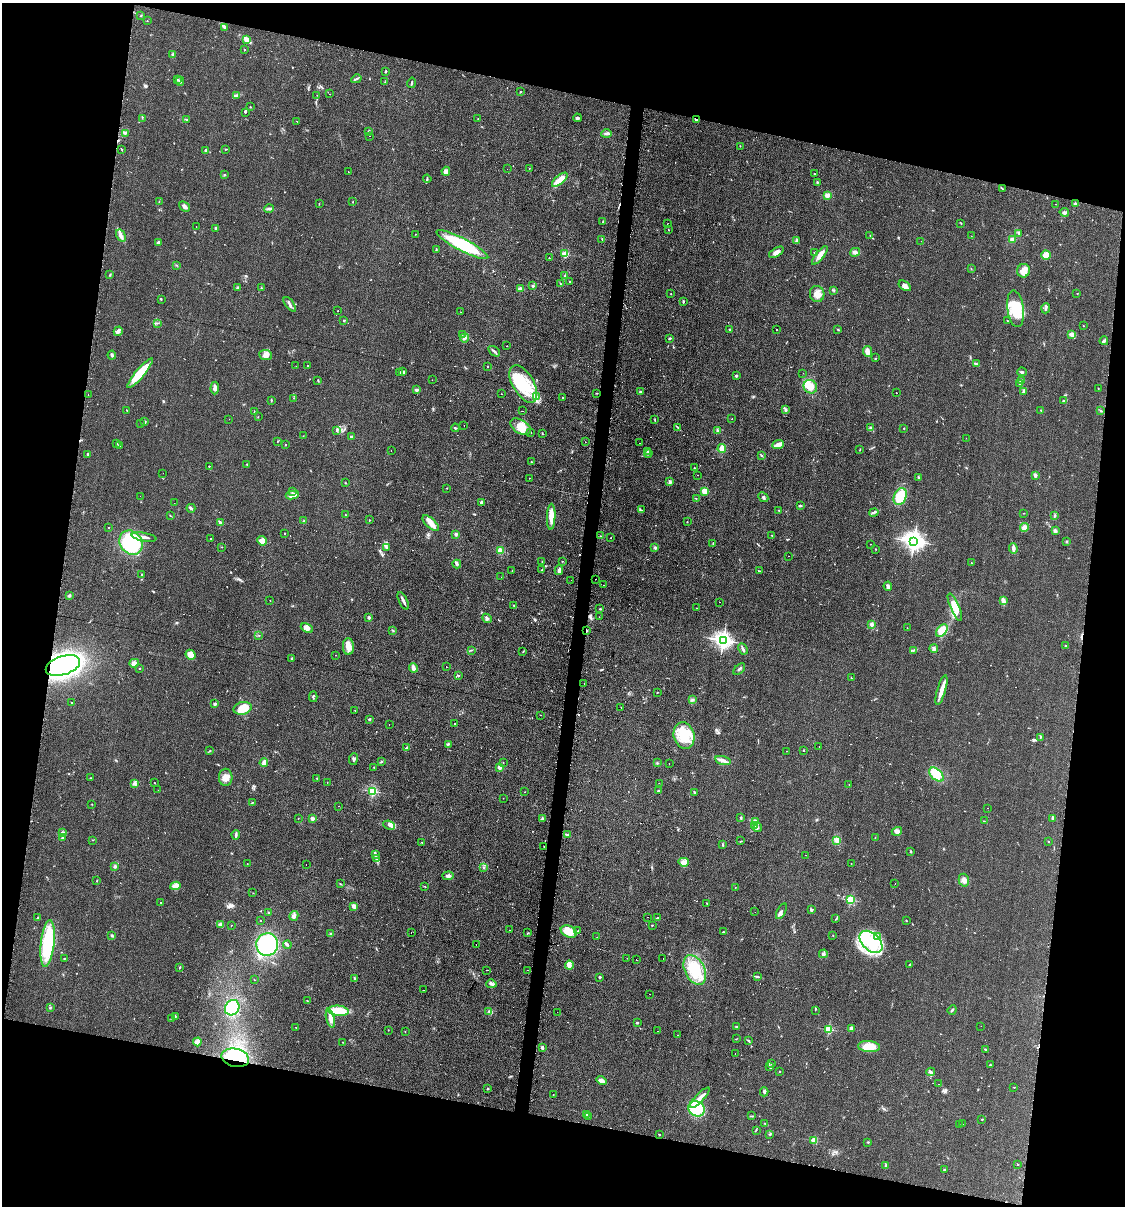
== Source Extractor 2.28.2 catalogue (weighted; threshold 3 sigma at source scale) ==
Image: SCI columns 123-4613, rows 1-4814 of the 4863 x 4814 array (HDU 1 of 3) = the unmasked area's bounding box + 8 px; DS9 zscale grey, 4 x 4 block average (1 PNG px = mean of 4 x 4 image px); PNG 1127 x 1208 px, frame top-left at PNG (2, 3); each listed source drawn as its Kron ellipse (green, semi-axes under 4 px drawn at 4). Shown black and unused: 25% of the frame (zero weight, under 2 of 3 exposures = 2% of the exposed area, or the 3 px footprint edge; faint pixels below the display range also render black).
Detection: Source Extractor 2.28.2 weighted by HDU 2 'WHT'. Background 0.098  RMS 0.011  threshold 0.0502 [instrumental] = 3 sigma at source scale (4.5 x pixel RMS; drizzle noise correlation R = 1.50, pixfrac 1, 0.05/0.05 arcsec/px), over >= 5 px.
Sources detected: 694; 1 too faint to see at this stretch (4 x 4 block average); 4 inside a brighter object's white glare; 52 cosmic-ray / hot-pixel residue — neither listed nor drawn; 6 coinciding with a brighter row at this scale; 28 inside a brighter listed object's ellipse — not listed separately; of the other 603, all 500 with FLUX_AUTO >= 1.84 (the completeness limit of this list) listed and drawn (103 fainter detections not listed), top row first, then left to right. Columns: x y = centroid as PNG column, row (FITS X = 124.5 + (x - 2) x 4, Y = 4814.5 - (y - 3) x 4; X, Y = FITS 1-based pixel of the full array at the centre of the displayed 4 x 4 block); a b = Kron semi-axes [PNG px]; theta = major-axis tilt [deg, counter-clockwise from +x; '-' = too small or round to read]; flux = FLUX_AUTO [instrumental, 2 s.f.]
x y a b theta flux
140 16 2 2 - 4
147 21 2 2 - 3
224 28 2 2 - 5.7
246 40 3 2 - 10
245 49 2 2 - 4.8
173 54 3 2 - 7.2
386 71 3 2 - 4.9
356 79 5 2 - 11
177 80 3 2 - 4.3
180 81 4 2 - 9.8
385 82 3 2 - 3.6
412 83 5 2 - 9.5
521 92 2 2 - 2.3
330 94 2 2 - 2.6
237 95 3 2 - 9.2
317 95 2 2 - 1.9
250 107 2 2 - 5.5
245 112 3 2 - 5.4
142 118 2 2 - 2.1
478 118 2 2 - 2.5
577 118 4 2 - 11
187 120 2 2 - 3.2
696 120 3 2 - 11
296 121 2 2 - 2.3
368 131 3 2 - 5.7
125 133 3 2 - 8.4
607 134 5 3 - 14
370 136 2 2 - 7.5
740 146 2 2 - 2.6
121 149 2 2 - 2.7
225 149 2 2 - 4.1
205 150 2 2 - 7.6
529 168 2 2 - 3.3
507 169 2 2 - 2.1
446 171 4 4 - 22
348 172 2 2 - 2
815 173 2 2 - 2.5
224 174 2 2 - 3.3
427 179 4 2 - 7.1
560 180 10 4 41 82
817 182 3 2 - 4.5
1002 188 4 2 - 4.2
828 195 4 3 - 30
159 202 3 2 - 3.5
353 202 2 2 - 2.4
319 204 2 2 - 2.2
1056 204 2 2 - 2.2
1076 204 3 3 - 8.5
184 206 6 4 -42 20
269 209 5 2 - 11
1064 212 5 3 - 13
602 222 2 2 - 2.3
961 223 3 2 - 2.4
668 224 2 2 - 2.7
196 227 2 2 - 2.5
216 228 4 2 - 9.6
668 230 2 2 - 3.2
1019 233 3 2 - 5.8
415 234 2 2 - 2.2
870 235 2 2 - 2.7
121 236 6 3 -59 24
971 236 2 2 - 3.3
602 239 3 2 - 3.2
1012 239 3 2 - 22
797 241 3 3 - 9.3
921 241 2 2 - 2
158 243 3 2 - 14
462 245 29 6 -27 410
436 250 2 2 - 5.8
776 252 8 4 31 26
855 252 5 3 - 19
815 253 3 2 - 11
565 254 2 2 - 330
820 255 11 4 51 45
1046 255 5 4 - 45
549 258 2 2 - 14
176 265 2 2 - 3
971 269 2 2 - 1.8
1023 271 7 6 - 57
110 275 2 2 - 6.9
565 276 4 2 - 8.4
570 282 2 2 - 8.9
560 284 2 2 - 3.8
533 286 3 2 - 9.8
905 286 7 4 -35 31
237 288 2 2 - 12
261 288 2 2 - 2.4
520 289 3 3 - 24
834 290 3 2 - 4.2
1077 293 2 2 - 2.2
671 294 2 2 - 3.1
817 294 8 7 - 48
161 299 2 2 - 2.6
683 302 3 2 - 10
290 304 8 2 -52 18
1046 308 5 2 - 14
1016 309 18 8 -82 250
338 311 2 2 - 2.1
461 312 2 2 - 1.9
344 320 3 2 - 4.7
1007 321 2 2 - 7.6
157 323 3 2 - 5.6
1083 326 2 2 - 5.8
730 329 3 2 - 5.2
838 329 3 2 - 7.4
776 330 2 2 - 3
118 331 5 3 - 15
462 334 2 2 - 3.6
1072 335 4 3 - 31
465 338 4 4 - 21
669 339 3 2 - 6.3
1104 341 4 3 - 15
507 346 2 2 - 3.8
494 351 7 2 -36 12
868 351 5 4 - 29
112 355 4 2 - 9.9
266 355 6 5 - 28
876 358 2 2 - 2.9
976 364 4 2 - 11
296 366 2 2 - 2.2
308 366 2 2 - 31
487 367 2 2 - 2.9
402 371 2 2 - 4.7
400 372 2 2 - 4.5
1022 372 5 3 - 9.3
140 373 19 4 50 190
803 373 2 2 - 3
736 376 2 2 - 33
432 380 2 2 - 5.6
318 381 2 2 - 4.3
1021 381 2 2 - 99
1020 383 2 2 - 25
523 384 21 10 -60 250
810 387 7 6 - 69
215 388 6 3 87 29
1098 388 2 2 - 2.2
416 390 3 3 - 11
1024 391 3 2 - 14
640 392 2 2 - 17
597 393 2 2 - 3.5
896 393 2 2 - 2.2
502 394 2 2 - 2.4
88 395 2 2 - 5.9
537 397 2 2 - 4.4
562 397 2 2 - 2.3
294 398 2 2 - 2.5
271 400 3 2 - 6.2
1064 401 4 2 - 11
127 410 2 2 - 3.3
786 410 3 2 - 5.6
1041 410 2 2 - 2.6
254 411 2 2 - 1.9
522 411 2 2 - 6.8
1101 411 3 2 - 4.6
258 417 2 2 - 2.2
229 419 2 2 - 2.6
732 419 2 2 - 6.5
655 420 3 2 - 6.4
145 422 3 2 - 8.4
141 424 2 2 - 2.1
464 425 2 2 - 4.1
521 427 11 7 -32 100
678 427 3 2 - 5.3
455 428 4 2 - 7.3
870 428 2 2 - 5.4
904 428 2 2 - 3.3
336 430 2 2 - 2.8
718 431 2 2 - 4.8
531 432 2 2 - 7.9
543 434 2 2 - 3.3
303 436 2 2 - 5.6
351 436 3 2 - 15
966 438 2 2 - 1.9
277 441 2 2 - 2.8
585 442 2 2 - 3.2
117 443 2 2 - 2.8
639 443 2 2 - 7.6
285 444 2 2 - 2.6
119 445 2 2 - 5.2
778 445 6 3 23 62
722 449 4 3 - 45
860 450 2 2 - 4.2
391 451 2 2 - 3.6
648 451 3 2 - 6.1
88 454 2 2 - 11
648 454 4 2 - 5
761 455 2 2 - 3.6
531 462 2 2 - 3.6
247 464 2 2 - 3.9
209 466 2 2 - 4.4
694 468 2 2 - 7.7
163 473 2 2 - 3.2
697 475 2 2 - 18
1035 475 3 2 - 16
918 477 3 2 - 5.7
529 478 2 2 - 4.6
670 482 4 3 - 12
345 483 2 2 - 2
447 488 2 2 - 3
705 491 3 3 - 73
292 492 3 2 - 5.6
292 495 7 3 8 52
140 496 2 2 - 1.9
900 496 9 6 65 180
763 497 5 3 - 12
696 498 2 2 - 8.3
481 502 2 2 - 16
174 503 2 2 - 2.2
800 506 4 2 - 7
191 508 4 2 - 14
641 510 2 2 - 4.9
779 510 2 2 - 2.2
874 512 5 2 - 11
1024 513 2 2 - 2.2
346 515 2 2 - 1.9
170 516 2 2 - 2.4
1054 516 2 2 - 4.8
551 517 13 4 88 71
369 520 2 2 - 3.8
304 521 2 2 - 4.1
687 522 2 2 - 3.4
221 523 3 2 - 22
431 523 10 4 -41 51
109 528 2 2 - 6.5
1024 528 5 3 - 30
1055 531 3 3 - 12
285 533 2 2 - 2.7
456 534 3 2 - 12
772 535 2 2 - 2.3
601 536 2 2 - 2.9
144 537 12 2 -10 29
211 538 2 2 - 2.7
611 538 2 2 - 3
262 541 5 3 - 57
914 541 3 2 - 4200
1067 542 2 2 - 4
131 543 13 10 -52 540
713 544 2 2 - 2.6
870 544 2 2 - 1.9
222 547 2 2 - 1.9
386 547 4 2 - 5.9
655 547 3 2 - 8
1013 548 5 2 - 33
876 549 2 2 - 2.6
500 550 4 4 - 22
789 556 2 2 - 6
563 561 2 2 - 2
542 562 2 2 - 2.1
972 563 2 2 - 2.5
457 564 4 3 - 11
512 570 2 2 - 3.1
542 570 2 2 - 2.5
559 570 5 3 - 16
759 571 3 2 - 4.1
142 575 2 2 - 3.1
501 577 2 2 - 2.8
595 579 2 2 - 3.6
571 580 2 2 - 2.7
603 585 2 2 - 2
888 586 4 3 - 15
69 596 4 2 - 8.5
270 600 2 2 - 2.4
403 601 9 2 -64 19
1003 601 4 3 - 28
719 602 2 2 - 9.4
514 606 3 2 - 4.3
955 607 15 4 -66 110
696 608 2 2 - 2
600 609 2 2 - 5
369 617 2 2 - 69
599 617 2 2 - 4
487 618 5 3 - 17
872 624 2 2 - 91
307 628 6 3 -26 32
907 628 2 2 - 2.4
393 630 3 2 - 4.8
587 631 2 2 - 6.7
942 631 7 4 49 160
259 635 2 2 - 2.2
723 640 3 3 - 3400
348 646 8 5 -88 49
1066 646 3 2 - 8
743 649 6 2 -62 19
934 649 4 3 - 15
471 650 4 2 - 4.9
914 650 3 2 - 8.1
523 652 3 2 - 3.8
191 655 5 4 - 62
336 655 2 2 - 5.1
292 659 2 2 - 12
134 663 5 3 - 28
63 665 18 9 18 2000
446 667 2 2 - 7
140 668 2 2 - 12
413 668 5 3 - 33
739 669 7 2 43 12
458 675 2 2 - 7.1
851 678 2 2 - 4.5
584 683 2 2 - 1.9
941 690 15 4 74 55
657 692 2 2 - 3.8
313 697 5 2 - 9.1
692 700 3 2 - 7.2
72 703 2 2 - 2.3
215 704 2 2 - 58
621 707 2 2 - 2
243 708 9 6 14 120
355 710 2 2 - 2
540 715 2 2 - 8.1
369 719 4 2 - 6.3
455 724 2 2 - 3
389 725 2 2 - 4.6
684 735 13 10 -73 190
1040 737 2 2 - 3.3
448 744 2 2 - 4.8
819 746 2 2 - 2.5
406 748 3 3 - 12
803 750 3 2 - 3.1
210 751 2 2 - 5
786 751 2 2 - 14
353 759 6 2 82 12
723 760 8 4 -14 27
264 762 4 3 - 29
381 762 3 2 - 6.7
503 762 2 2 - 2
657 763 2 2 - 3.4
669 764 2 2 - 2.2
374 767 3 2 - 4.6
499 767 2 2 - 140
936 775 8 5 -44 110
226 777 8 7 - 47
91 778 2 2 - 6.1
317 778 2 2 - 4.6
327 782 2 2 - 2
135 783 4 3 - 13
155 783 2 2 - 3.1
659 783 2 2 - 2.1
849 784 2 2 - 1.9
158 790 2 2 - 2.2
372 791 2 2 - 800
658 791 2 2 - 4.9
525 792 2 2 - 3
694 792 2 2 - 6.5
503 798 2 2 - 6.4
252 803 2 2 - 4.2
92 804 2 2 - 2
338 806 2 2 - 13
988 808 2 2 - 22
298 818 2 2 - 3.2
312 818 2 2 - 97
542 818 3 2 - 6.3
741 818 3 2 - 8.1
1052 818 2 2 - 4.5
755 821 3 2 - 8.8
984 821 2 2 - 3
389 825 6 4 -23 22
755 825 2 2 - 3.9
758 828 4 2 - 6.8
897 831 5 4 - 31
63 833 2 2 - 36
236 835 4 2 - 12
567 835 4 2 - 13
62 837 2 2 - 8.6
875 838 3 2 - 4.7
92 840 2 2 - 2.3
741 841 2 2 - 2.1
836 841 2 2 - 5.2
422 842 2 2 - 6.7
1048 842 2 2 - 3.6
723 845 2 2 - 3.4
544 847 2 2 - 1.9
911 851 3 2 - 5.6
375 855 2 2 - 4.6
805 855 2 2 - 6.9
377 859 3 2 - 9.3
684 862 5 3 - 37
851 863 2 2 - 2.1
247 864 2 2 - 3.7
306 865 2 2 - 12
115 867 2 2 - 39
484 867 2 2 - 4.6
448 876 5 3 - 17
964 880 6 5 - 32
97 881 2 2 - 2.6
340 884 2 2 - 3.6
895 884 2 2 - 4.1
175 886 5 3 - 54
425 886 3 2 - 3.1
735 887 2 2 - 3.6
253 893 2 2 - 4.8
850 900 2 2 - 590
161 902 3 2 - 3.5
707 904 2 2 - 3.4
354 906 4 3 - 26
812 909 3 2 - 3.5
781 911 8 2 62 13
269 912 2 2 - 2.9
755 912 2 2 - 2.7
294 916 5 3 - 21
647 917 2 2 - 20
37 918 2 2 - 2.9
657 918 3 2 - 6.7
836 919 3 2 - 3.5
260 920 2 2 - 8.1
906 921 2 2 - 4.6
220 925 3 3 - 25
231 925 2 2 - 6.8
652 925 2 2 - 4.5
509 930 2 2 - 6
578 931 2 2 - 3.9
411 932 2 2 - 1.8
569 932 8 5 -25 110
723 932 2 2 - 9
528 933 2 2 - 6.2
331 934 3 2 - 7.8
112 935 3 2 - 6.9
833 935 2 2 - 2.8
597 937 2 2 - 2.9
878 937 3 2 - 11
871 942 13 8 -43 380
48 943 23 7 84 360
267 945 11 11 - 510
287 945 4 2 - 11
476 945 2 2 - 3.1
823 954 4 3 - 12
65 958 3 2 - 4
627 958 2 2 - 2.8
663 959 2 2 - 25
637 960 2 2 - 2.7
569 965 4 3 - 21
909 965 2 2 - 3.4
180 967 4 2 - 4.1
486 970 2 2 - 6.3
527 970 2 2 - 2.4
695 970 16 10 -64 220
600 977 3 3 - 6.8
757 977 3 2 - 6.4
354 978 3 2 - 9.9
254 980 2 2 - 2.5
491 984 5 3 - 17
423 990 2 2 - 8
650 994 2 2 - 11
307 1001 2 2 - 2.9
50 1007 3 2 - 5.6
232 1008 8 7 - 270
815 1010 2 2 - 2.3
952 1010 5 2 - 8.9
338 1011 10 5 -6 210
488 1011 2 2 - 3.6
557 1012 2 2 - 2.6
175 1017 2 2 - 5.7
172 1018 3 2 - 3.3
330 1019 9 4 -74 35
637 1023 2 2 - 10
981 1026 2 2 - 30
295 1027 2 2 - 2.2
736 1027 2 2 - 46
851 1028 2 2 - 100
828 1029 2 2 - 500
388 1030 2 2 - 2
658 1031 2 2 - 2.1
405 1032 2 2 - 2.3
678 1035 2 2 - 3.8
736 1039 2 2 - 2.3
748 1040 3 2 - 4.2
197 1042 4 3 - 39
343 1042 2 2 - 2.7
869 1047 11 5 -4 83
542 1048 3 2 - 20
985 1049 2 2 - 2.8
735 1053 2 2 - 2.6
235 1058 14 9 -13 230
771 1063 2 2 - 2.7
990 1065 2 2 - 6.6
770 1066 3 2 - 5.7
780 1072 2 2 - 3.2
931 1072 4 3 - 14
601 1081 5 3 - 35
938 1084 2 2 - 3.5
1014 1087 2 2 - 3.2
488 1088 2 2 - 6.7
764 1092 4 3 - 13
553 1094 2 2 - 2
700 1098 13 3 46 48
697 1109 8 7 - 220
586 1114 2 2 - 6.2
588 1116 2 2 - 2.9
752 1116 2 2 - 4.3
982 1119 3 2 - 3.2
765 1123 2 2 - 4.5
963 1124 2 2 - 2.3
959 1125 2 2 - 2.1
756 1130 2 2 - 2.6
659 1134 2 2 - 4.6
770 1134 2 2 - 5
814 1140 2 2 - 290
868 1142 2 2 - 4.8
1017 1165 2 2 - 3.1
886 1166 3 2 - 6.2
944 1170 2 2 - 6.1
Overlapping masked pixels (flux is a lower limit): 4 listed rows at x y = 696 120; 587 631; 63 665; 235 1058
Diffuse or blended objects may show on this block-average render without a row.